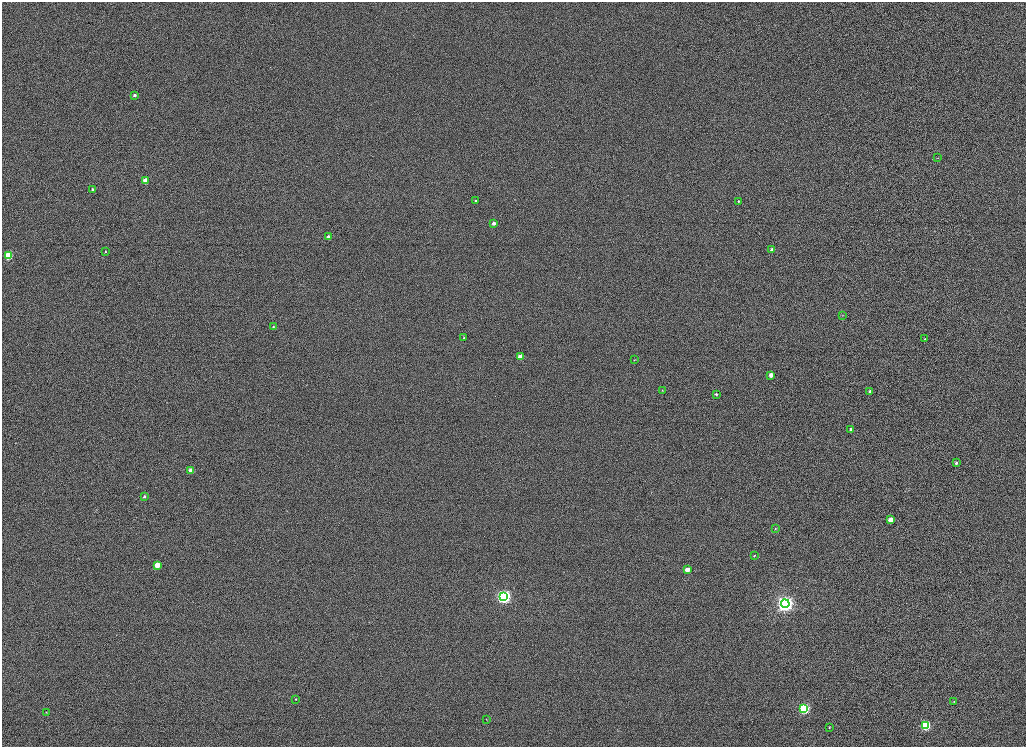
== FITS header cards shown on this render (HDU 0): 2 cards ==
NAXIS1  =                 2048
NAXIS2  =                 1489

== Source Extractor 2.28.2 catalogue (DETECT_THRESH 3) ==
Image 2048 x 1489 px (HDU 0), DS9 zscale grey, zoomed out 1/2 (1 PNG px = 2 x 2 image px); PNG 1028 x 749 px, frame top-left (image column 1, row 1489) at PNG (2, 2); each listed source drawn as its Kron ellipse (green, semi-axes under 4 px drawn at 4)
Background 1020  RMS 5.1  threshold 15.2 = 3 sigma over >= 5 px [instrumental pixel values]
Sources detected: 39; all 39 listed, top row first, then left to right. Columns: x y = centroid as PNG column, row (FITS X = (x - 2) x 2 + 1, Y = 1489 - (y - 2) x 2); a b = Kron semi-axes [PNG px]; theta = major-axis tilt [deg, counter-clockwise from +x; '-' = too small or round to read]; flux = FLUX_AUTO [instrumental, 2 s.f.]
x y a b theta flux
135 95 3 3 - 2700
937 158 3 3 - 550
145 180 3 3 - 15000
92 189 3 3 - 1400
475 201 3 2 - 1400
738 201 3 2 - 980
494 223 3 3 - 4800
328 237 3 3 - 5100
772 250 3 3 - 8000
105 252 2 2 - 680
8 256 4 3 - 77000
842 315 4 2 - 730
273 327 3 3 - 1000
464 338 3 3 - 1300
925 339 3 2 - 810
520 357 3 3 - 18000
634 360 3 2 - 480
771 375 3 3 - 11000
662 390 3 2 - 490
870 391 3 3 - 2300
716 394 2 2 - 1600
851 429 3 3 - 2500
956 463 3 3 - 2400
191 470 3 3 - 17000
144 496 3 3 - 1500
891 520 3 3 - 15000
775 529 3 2 - 580
754 556 3 3 - 860
157 565 3 3 - 28000
687 570 3 3 - 14000
504 597 4 4 - 510000
785 604 4 4 - 870000
296 699 2 2 - 630
954 702 3 3 - 700
804 708 4 4 - 220000
46 712 3 2 - 470
486 719 3 2 - 350
926 725 4 4 - 140000
829 727 3 3 - 870